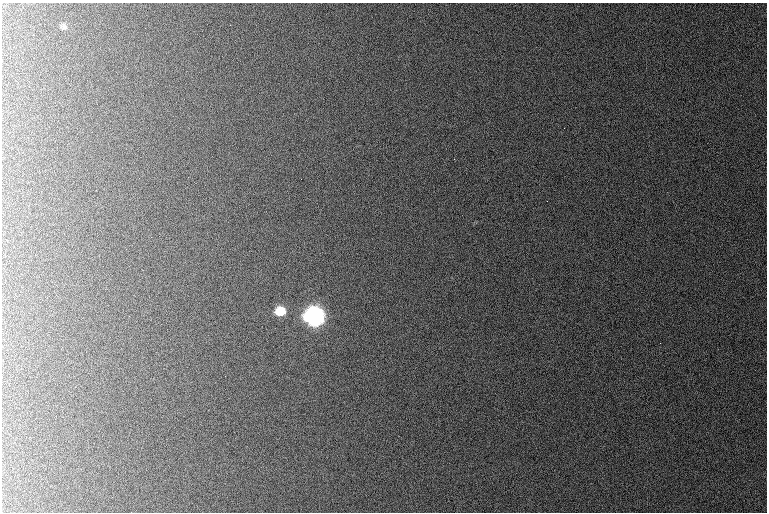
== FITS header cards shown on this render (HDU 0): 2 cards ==
NAXIS1  =                  765 /
NAXIS2  =                  510 /

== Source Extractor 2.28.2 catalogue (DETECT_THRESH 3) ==
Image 765 x 510 px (HDU 0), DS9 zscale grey, 1 PNG px = 1 image px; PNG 769 x 514 px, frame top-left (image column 1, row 510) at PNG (2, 3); no overlay
Background 1060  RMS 11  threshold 32.8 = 3 sigma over >= 5 px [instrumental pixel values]
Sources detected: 4; all 4 listed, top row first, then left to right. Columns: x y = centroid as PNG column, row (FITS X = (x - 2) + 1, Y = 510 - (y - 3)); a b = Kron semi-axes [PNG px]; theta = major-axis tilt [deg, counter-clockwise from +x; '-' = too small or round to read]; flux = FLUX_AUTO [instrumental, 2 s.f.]
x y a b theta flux
64 27 8 7 - 2100
281 311 7 7 - 24000
315 316 9 8 - 520000
660 343 2 2 - 370